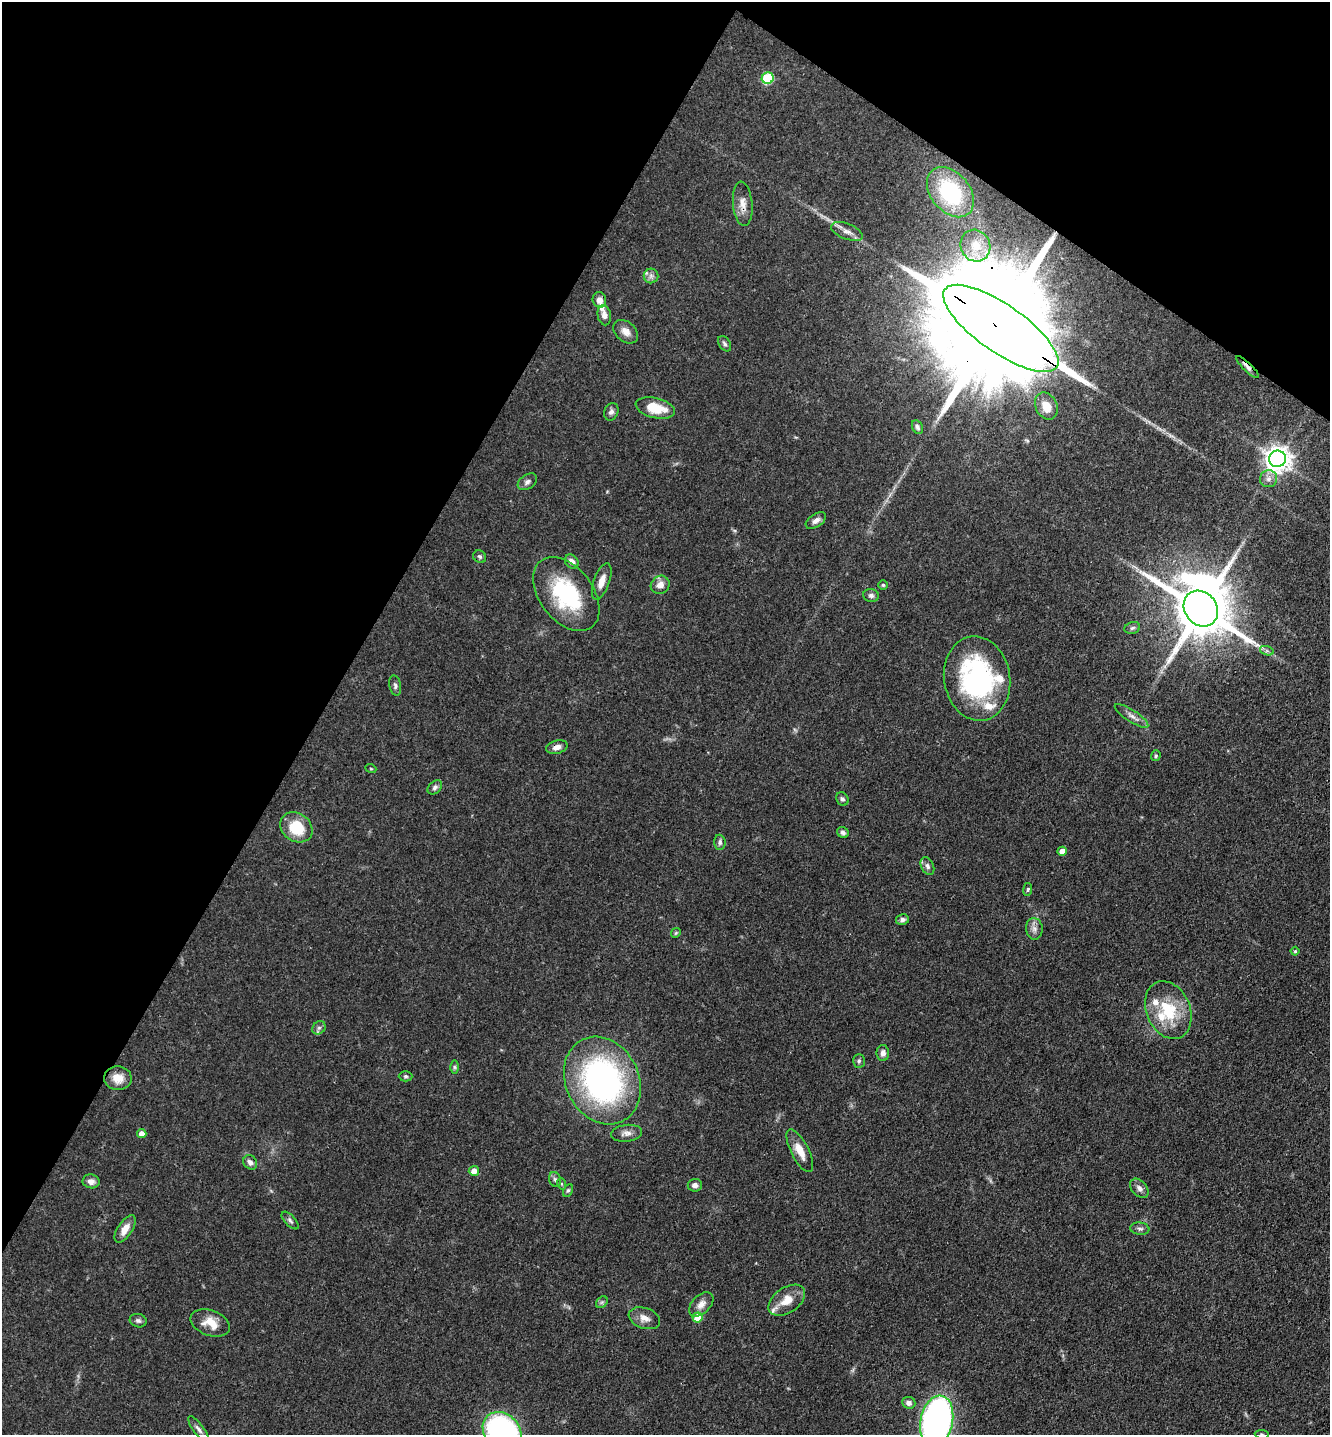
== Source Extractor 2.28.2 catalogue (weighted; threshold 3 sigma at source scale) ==
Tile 2 of 4 x 4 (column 2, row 1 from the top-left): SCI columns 1565-2892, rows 4391-5823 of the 5922 x 5914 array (HDU 1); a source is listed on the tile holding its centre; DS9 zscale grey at full resolution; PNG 1332 x 1437 px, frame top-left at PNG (2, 2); each listed source drawn as its Kron ellipse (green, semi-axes under 4 px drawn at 4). Shown black and unused: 31% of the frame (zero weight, under 3 of 4 exposures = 9% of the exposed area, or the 3 px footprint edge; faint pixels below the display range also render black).
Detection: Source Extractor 2.28.2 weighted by HDU 2 'WHT'; one run over the whole footprint, this tile lists its part. Background 0.0683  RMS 0.0039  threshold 0.0176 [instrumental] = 3 sigma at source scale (4.5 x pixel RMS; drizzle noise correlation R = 1.50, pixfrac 1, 0.05/0.05 arcsec/px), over >= 5 px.
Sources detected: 88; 6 inside a brighter listed object's ellipse — not listed separately; the other 82 listed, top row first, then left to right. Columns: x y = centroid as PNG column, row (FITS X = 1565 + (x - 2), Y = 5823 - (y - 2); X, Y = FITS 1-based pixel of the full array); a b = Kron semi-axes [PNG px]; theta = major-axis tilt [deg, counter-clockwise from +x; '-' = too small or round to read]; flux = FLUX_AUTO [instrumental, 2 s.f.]
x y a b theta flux
768 78 6 5 - 27
950 192 28 19 -50 25
743 204 22 9 -84 3.9
847 231 17 8 -22 2.8
975 246 16 14 -65 6.4
651 276 7 7 - 1.4
599 300 8 6 -74 2.8
604 315 10 6 -80 2.2
1001 328 68 24 -35 24000
626 332 14 10 -41 3.1
725 344 8 5 -57 1
1247 367 15 4 -44 1.6
1046 406 14 10 -65 5.6
655 408 20 10 -14 9.7
611 412 9 7 67 1.4
917 427 7 5 -63 1.1
1277 459 8 8 - 410
1269 479 8 8 - 2
527 482 10 7 34 1.5
816 521 11 6 34 2
480 557 7 6 - 0.78
572 562 8 6 -43 2.3
602 581 19 8 70 3.9
660 585 10 8 36 3
883 585 5 4 - 0.55
566 594 42 27 -52 36
871 595 8 6 -11 1.2
1201 609 19 16 -52 2900
1132 628 8 5 17 0.95
1267 651 7 4 -18 0.88
977 678 42 33 -80 64
395 686 10 6 -78 1.1
1132 716 19 6 -33 2.3
557 747 11 6 16 2.3
1156 756 5 5 - 0.65
371 769 5 3 - 0.36
435 787 8 6 41 1.1
842 799 7 6 - 0.88
296 827 17 14 -35 13
843 833 6 5 - 1.1
720 842 7 5 -87 0.96
1062 851 5 4 - 3
927 866 9 6 -65 1.3
1028 889 6 4 82 0.53
902 920 6 5 - 1.4
1034 929 11 8 -84 2
676 933 5 4 - 0.51
1295 951 4 4 - 0.53
1168 1010 30 22 -66 18
319 1028 7 6 - 1.1
883 1053 8 6 -88 1.8
859 1061 7 6 - 0.85
454 1067 6 4 -89 0.67
406 1076 7 5 -1 0.7
118 1078 14 12 -3 5
602 1080 45 36 -64 110
142 1133 4 4 - 2.7
627 1133 15 8 7 2.4
800 1151 23 9 -63 5.6
250 1162 8 6 -50 1.8
474 1171 5 5 - 2.8
555 1179 8 5 -71 1.1
91 1181 8 7 - 2
562 1184 6 3 -71 0.47
695 1185 7 6 - 1.4
1139 1188 11 7 -49 1.8
568 1190 6 4 62 0.62
290 1221 11 5 -46 0.99
125 1229 15 7 57 4
1140 1229 9 6 -8 1.1
787 1300 20 12 35 6.2
602 1302 6 5 - 0.86
701 1304 14 9 45 3
698 1317 5 5 - 9
644 1318 16 10 -20 3.3
138 1321 8 6 -15 1.1
210 1323 20 12 -20 6.2
909 1403 6 6 - 1.6
937 1421 26 16 78 150
199 1429 15 5 -53 1.6
502 1431 21 17 -47 100
1262 1434 7 3 -8 0.5
Overlapping masked pixels (flux is a lower limit): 5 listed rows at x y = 743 204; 1001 328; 1247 367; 1201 609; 557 747
Isophote crosses this tile's border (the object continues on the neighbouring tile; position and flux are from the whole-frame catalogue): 3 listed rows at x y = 937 1421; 502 1431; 1262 1434